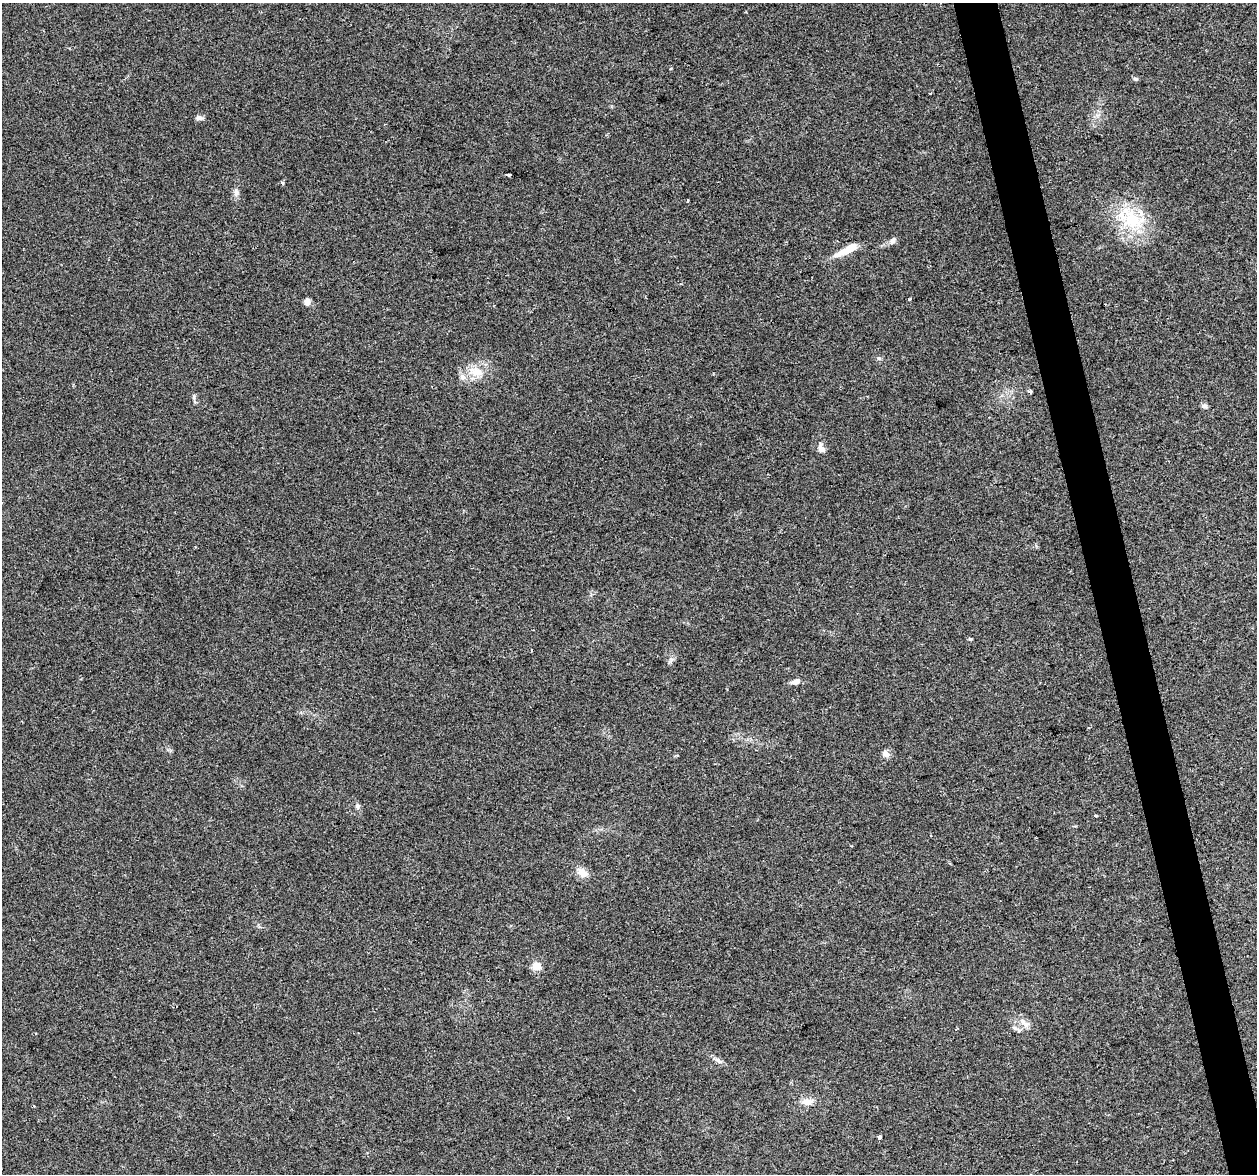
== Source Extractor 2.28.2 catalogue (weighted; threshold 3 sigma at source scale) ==
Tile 6 of 4 x 4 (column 2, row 2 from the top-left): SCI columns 1257-2511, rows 2430-3601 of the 5022 x 4810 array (HDU 1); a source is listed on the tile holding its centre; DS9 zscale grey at full resolution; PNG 1259 x 1176 px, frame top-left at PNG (2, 3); no overlay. Shown black and unused: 3% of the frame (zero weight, under 2 of 3 exposures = <1% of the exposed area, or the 3 px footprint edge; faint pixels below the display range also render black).
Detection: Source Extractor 2.28.2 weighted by HDU 2 'WHT'; one run over the whole footprint, this tile lists its part. Background 0.0816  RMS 0.0076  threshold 0.034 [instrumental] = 3 sigma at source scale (4.5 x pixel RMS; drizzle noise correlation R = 1.50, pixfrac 1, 0.0396/0.0396 arcsec/px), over >= 5 px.
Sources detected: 29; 1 inside a brighter listed object's ellipse — not listed separately; the other 28 listed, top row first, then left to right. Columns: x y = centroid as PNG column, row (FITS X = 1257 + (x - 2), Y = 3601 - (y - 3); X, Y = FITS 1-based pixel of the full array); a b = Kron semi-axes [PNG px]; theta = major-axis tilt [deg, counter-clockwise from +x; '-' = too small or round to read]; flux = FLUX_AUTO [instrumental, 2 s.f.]
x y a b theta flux
1135 79 7 5 -20 1.2
199 118 9 6 -4 2.3
508 175 4 3 - 4.1
282 183 5 4 - 1.1
236 193 12 5 77 2.9
687 200 3 2 - 0.86
1133 219 33 27 -14 42
893 240 9 7 44 2.4
847 250 32 8 28 12
910 299 3 3 - 1.7
307 302 8 7 - 3.4
879 358 6 4 -2 1.1
476 372 24 11 -15 12
1205 406 8 6 -15 1.7
821 448 13 7 -69 4
970 639 4 4 - 0.96
796 681 14 6 16 3.7
886 754 9 8 - 3.7
357 806 6 6 - 1.8
1095 816 3 3 - 3.1
582 872 17 10 -35 6.5
536 966 5 5 - 27
1026 1024 9 8 - 3.5
1015 1028 7 5 -45 2
956 1029 4 3 - 0.64
719 1061 16 4 -27 2.8
807 1102 14 9 -3 6.2
879 1138 4 3 - 11
Unlisted compact peaks at least as high as the median listed source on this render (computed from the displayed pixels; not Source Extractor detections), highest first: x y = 194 397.